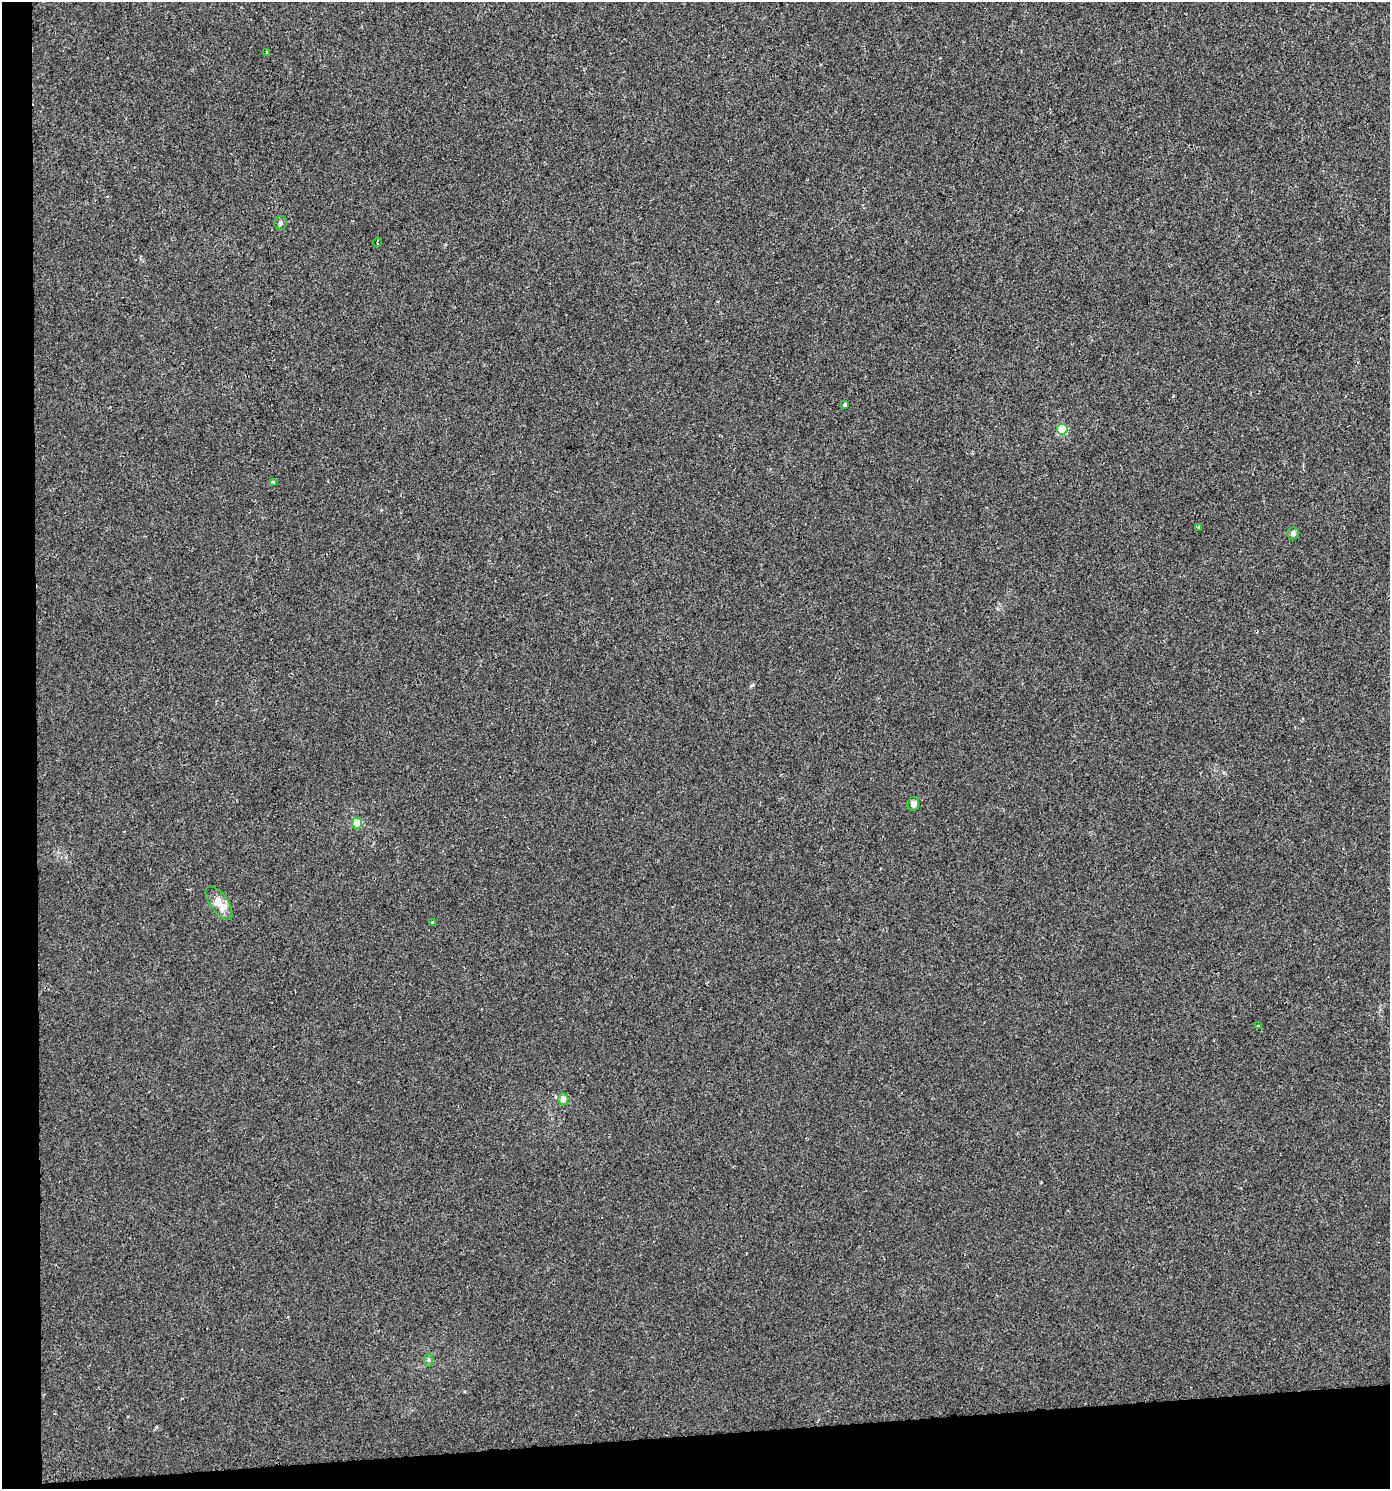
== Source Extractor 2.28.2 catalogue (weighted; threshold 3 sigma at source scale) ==
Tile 7 of 3 x 3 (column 1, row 3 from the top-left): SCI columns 42-1429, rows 1-1487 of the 4206 x 4461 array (HDU 1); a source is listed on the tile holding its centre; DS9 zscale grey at full resolution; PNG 1392 x 1491 px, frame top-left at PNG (2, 2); each listed source drawn as its Kron ellipse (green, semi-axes under 4 px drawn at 4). Shown black and unused: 6% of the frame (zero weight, under 2 of 3 exposures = <1% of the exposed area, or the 3 px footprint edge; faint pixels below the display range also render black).
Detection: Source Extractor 2.28.2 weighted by HDU 2 'WHT'; one run over the whole footprint, this tile lists its part. Background 0.00186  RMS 0.0044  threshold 0.0199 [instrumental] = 3 sigma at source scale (4.5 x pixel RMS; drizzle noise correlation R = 1.50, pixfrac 1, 0.0396/0.0396 arcsec/px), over >= 5 px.
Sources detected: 15; all 15 listed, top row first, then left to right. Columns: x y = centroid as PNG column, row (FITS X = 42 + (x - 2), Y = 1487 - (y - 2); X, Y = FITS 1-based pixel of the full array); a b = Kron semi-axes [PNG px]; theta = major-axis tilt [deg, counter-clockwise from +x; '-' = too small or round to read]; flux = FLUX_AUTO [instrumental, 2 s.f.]
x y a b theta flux
266 53 4 2 - 0.47
280 223 7 6 - 1
377 242 4 2 - 0.72
844 405 4 3 - 1.1
1062 429 5 5 - 24
273 482 4 3 - 1.2
1198 527 3 3 - 0.44
1293 533 6 5 - 1.6
913 804 7 6 - 1.8
357 823 5 5 - 5.1
219 903 19 9 -54 6.5
433 922 4 3 - 0.81
1258 1026 4 2 - 0.41
563 1099 6 5 - 3.4
428 1360 6 4 -90 0.77